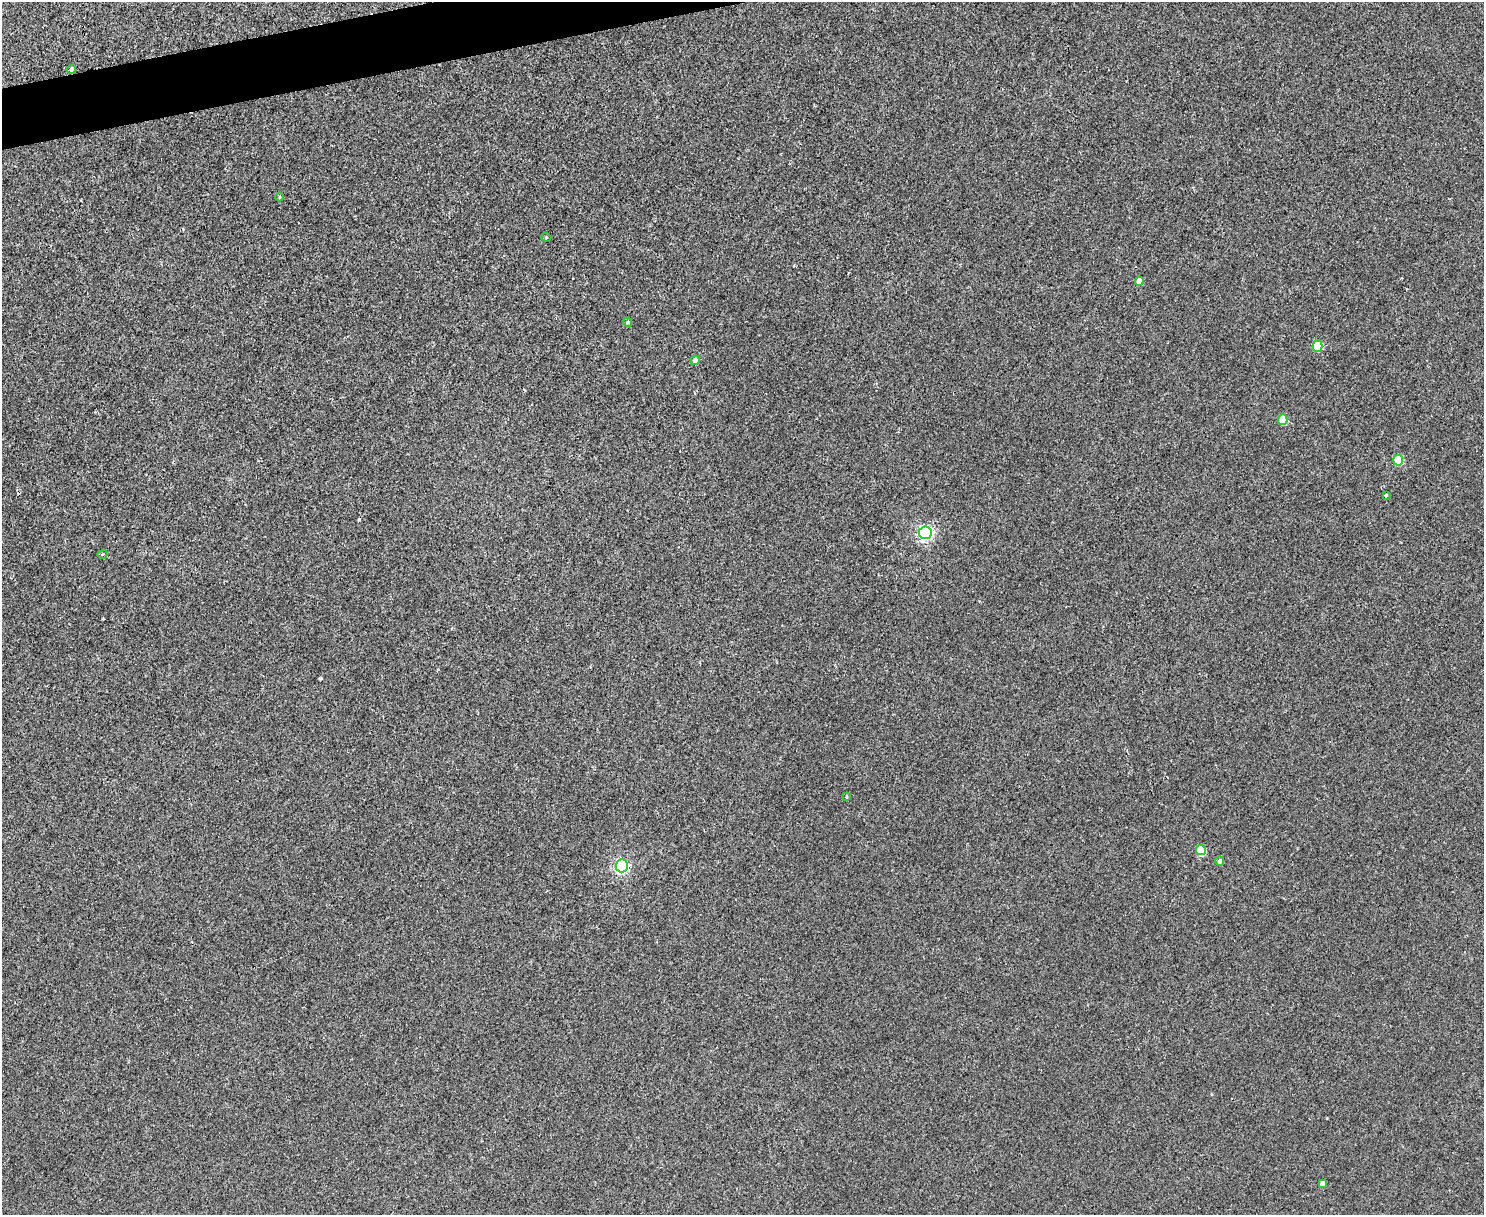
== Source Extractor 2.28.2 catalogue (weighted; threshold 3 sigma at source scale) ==
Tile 8 of 3 x 4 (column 2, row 3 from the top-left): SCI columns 1732-3213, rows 1214-2426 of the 4834 x 4854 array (HDU 1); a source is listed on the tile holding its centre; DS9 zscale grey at full resolution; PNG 1486 x 1217 px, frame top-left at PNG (2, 2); each listed source drawn as its Kron ellipse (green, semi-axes under 4 px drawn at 4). Shown black and unused: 2% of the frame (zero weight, under 2 of 3 exposures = <1% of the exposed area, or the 3 px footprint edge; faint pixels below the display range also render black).
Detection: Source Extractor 2.28.2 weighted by HDU 2 'WHT'; one run over the whole footprint, this tile lists its part. Background 0.0018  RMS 0.005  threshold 0.0225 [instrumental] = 3 sigma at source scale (4.5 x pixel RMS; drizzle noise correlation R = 1.50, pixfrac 1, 0.05/0.05 arcsec/px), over >= 5 px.
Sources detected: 18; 1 cosmic-ray / hot-pixel residue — neither listed nor drawn; the other 17 listed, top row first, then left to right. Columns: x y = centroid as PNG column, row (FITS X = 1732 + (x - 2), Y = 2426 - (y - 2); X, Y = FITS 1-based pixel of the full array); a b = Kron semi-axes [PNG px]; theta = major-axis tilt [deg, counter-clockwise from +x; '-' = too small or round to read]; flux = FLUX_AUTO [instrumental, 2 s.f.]
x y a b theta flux
71 69 4 4 - 2
279 197 4 3 - 0.52
546 237 5 3 - 0.41
1139 281 4 4 - 5.4
628 322 5 4 - 0.66
1317 346 5 5 - 21
695 360 4 4 - 3.1
1283 420 5 4 - 13
1398 460 5 5 - 15
1386 495 3 3 - 1
925 533 6 6 - 110
102 554 5 3 - 0.57
846 797 3 2 - 0.37
1201 850 5 5 - 14
1220 861 5 4 - 1.4
622 866 6 6 - 89
1322 1183 4 4 - 2
Overlapping masked pixels (flux is a lower limit): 1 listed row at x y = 71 69